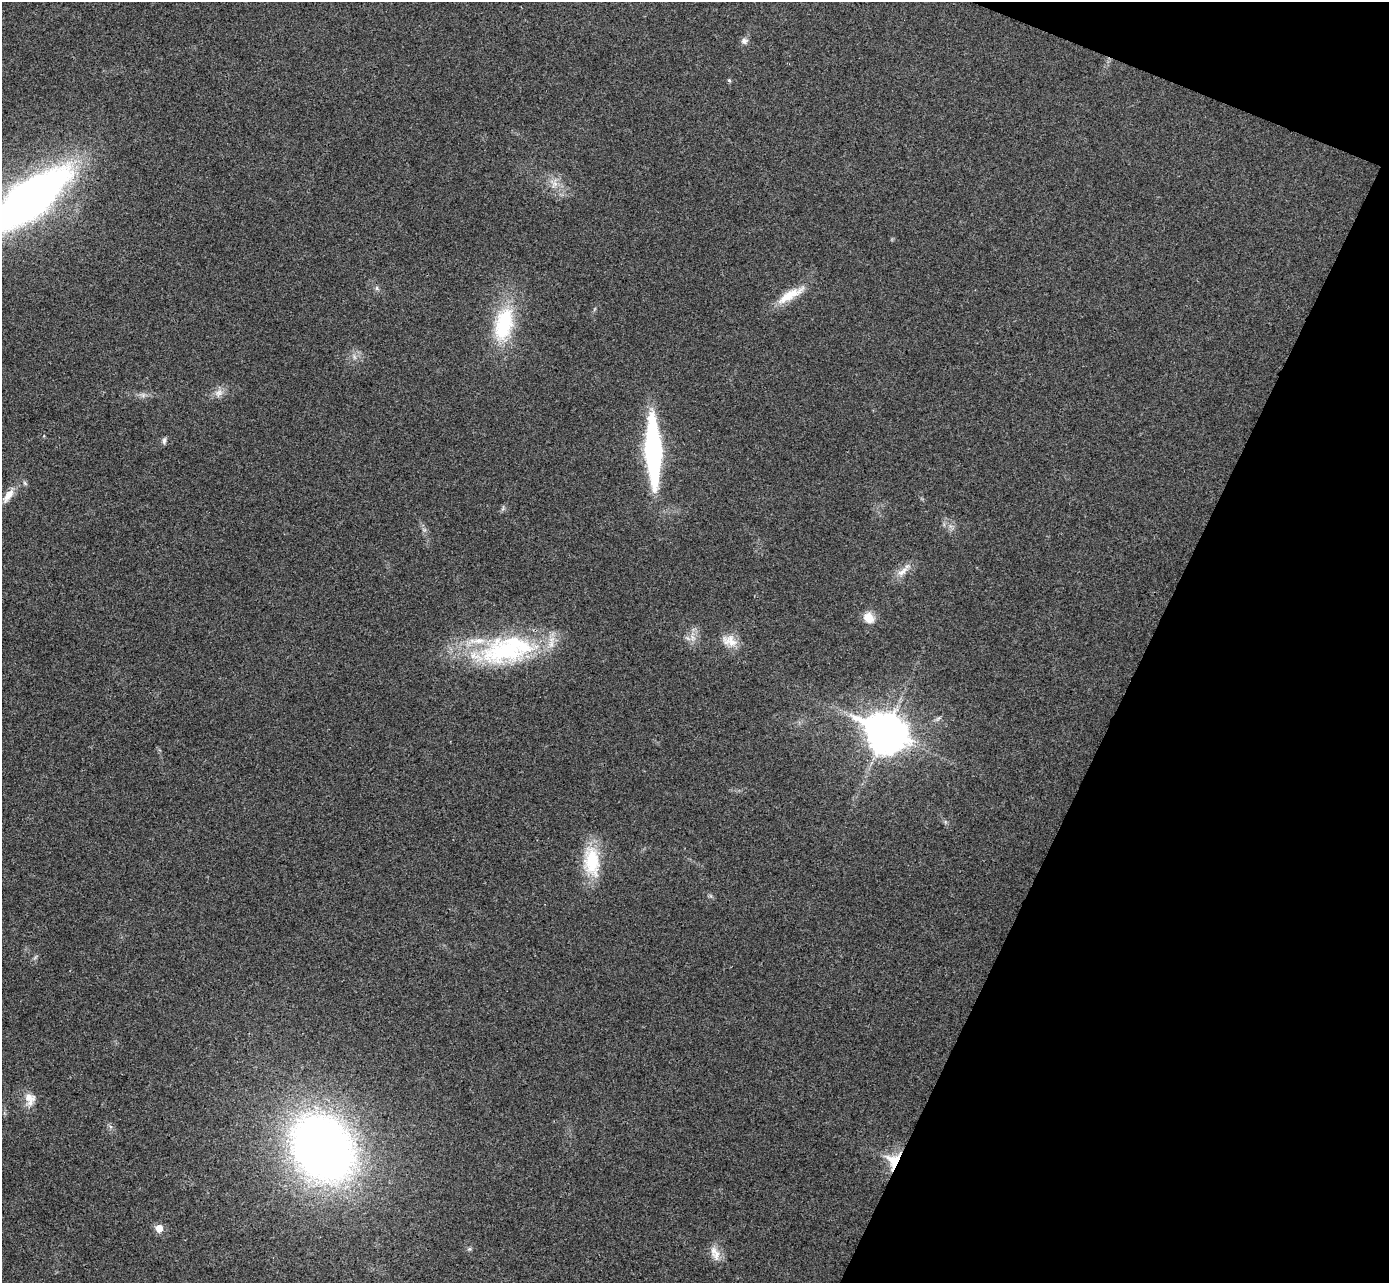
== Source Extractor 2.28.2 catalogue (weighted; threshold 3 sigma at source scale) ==
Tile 8 of 4 x 4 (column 4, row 2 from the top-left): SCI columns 4190-5576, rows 2758-4038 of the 5607 x 5646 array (HDU 1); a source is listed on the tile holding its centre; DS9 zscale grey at full resolution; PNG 1391 x 1285 px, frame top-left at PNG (2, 2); no overlay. Shown black and unused: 19% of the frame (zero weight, under 3 of 4 exposures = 6% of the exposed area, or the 3 px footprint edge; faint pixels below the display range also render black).
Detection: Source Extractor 2.28.2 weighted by HDU 2 'WHT'; one run over the whole footprint, this tile lists its part. Background 0.025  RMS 0.0063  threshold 0.0283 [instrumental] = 3 sigma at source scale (4.5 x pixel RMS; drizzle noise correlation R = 1.50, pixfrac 1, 0.05/0.05 arcsec/px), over >= 5 px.
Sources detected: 27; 1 inside a brighter object's white glare — not listed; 3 inside a brighter listed object's ellipse — not listed separately; the other 23 listed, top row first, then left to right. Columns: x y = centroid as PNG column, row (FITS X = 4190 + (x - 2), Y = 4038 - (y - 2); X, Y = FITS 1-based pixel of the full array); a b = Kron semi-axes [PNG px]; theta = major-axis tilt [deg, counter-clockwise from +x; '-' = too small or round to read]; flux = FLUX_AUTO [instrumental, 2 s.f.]
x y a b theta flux
744 41 9 8 - 2.4
729 81 5 4 - 0.9
555 184 10 6 52 3.3
29 200 71 26 38 450
376 288 7 4 89 1.1
790 295 41 10 28 14
504 324 47 22 77 44
218 393 11 9 41 4
143 395 6 6 - 1.5
164 441 9 5 79 1.6
653 451 59 13 -88 130
8 496 23 9 55 6.5
902 571 20 8 41 5.7
868 618 12 11 - 7.9
730 641 22 13 -18 8.7
507 650 73 35 8 89
885 732 16 11 -15 1200
592 861 39 20 -84 28
29 1098 18 10 2 5.8
323 1148 53 43 -54 540
894 1160 17 15 68 18
159 1228 6 6 - 7.8
716 1255 17 12 88 6.4
Overlapping masked pixels (flux is a lower limit): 1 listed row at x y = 894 1160
Isophote crosses this tile's border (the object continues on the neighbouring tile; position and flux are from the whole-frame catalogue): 1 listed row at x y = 29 200